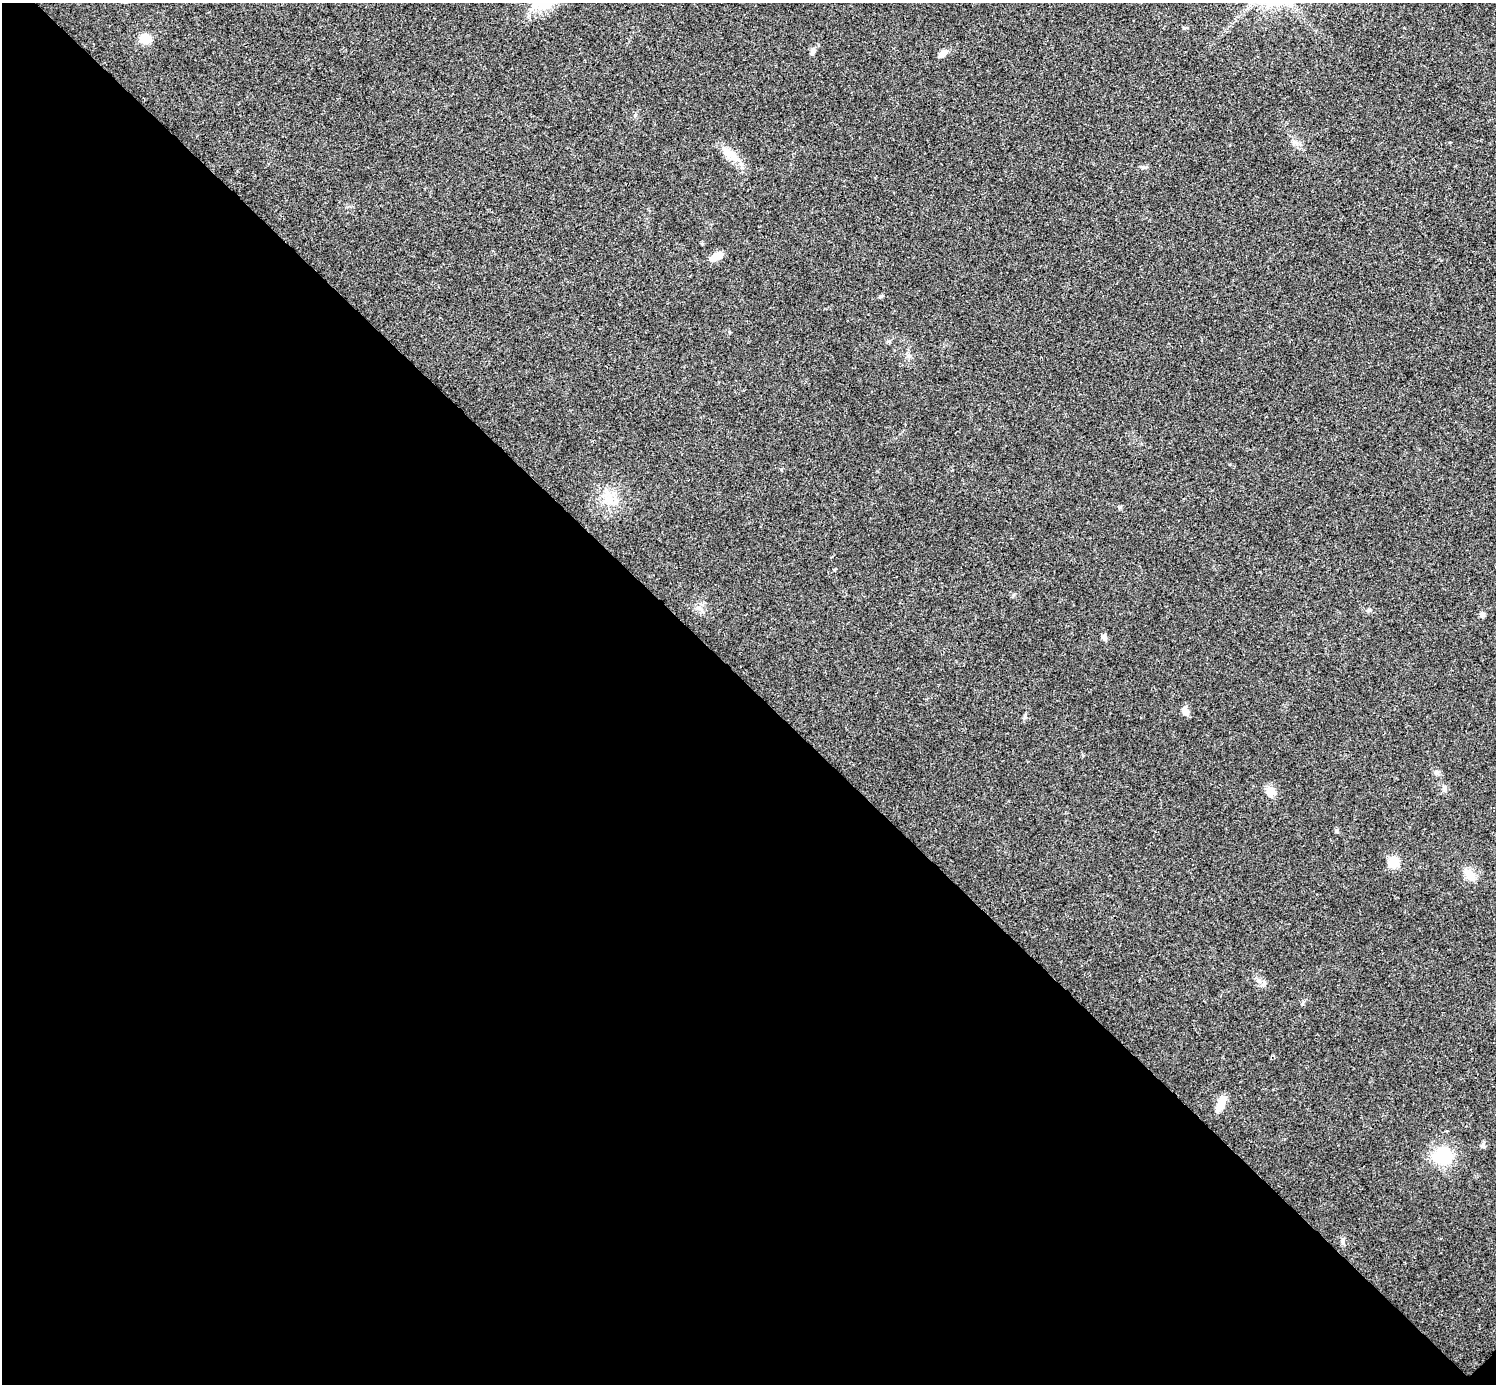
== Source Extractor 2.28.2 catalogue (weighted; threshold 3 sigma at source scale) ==
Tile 14 of 4 x 4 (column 2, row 4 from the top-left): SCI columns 1498-2991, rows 159-1540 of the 5985 x 5985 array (HDU 1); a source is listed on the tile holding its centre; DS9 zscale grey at full resolution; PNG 1498 x 1386 px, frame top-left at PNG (2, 3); no overlay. Shown black and unused: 51% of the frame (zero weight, under 3 of 4 exposures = <1% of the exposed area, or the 3 px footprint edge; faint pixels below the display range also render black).
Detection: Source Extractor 2.28.2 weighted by HDU 2 'WHT'; one run over the whole footprint, this tile lists its part. Background 0.0196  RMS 0.004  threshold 0.0179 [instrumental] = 3 sigma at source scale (4.5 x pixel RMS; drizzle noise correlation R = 1.50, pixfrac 1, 0.05/0.05 arcsec/px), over >= 5 px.
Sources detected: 20; all 20 listed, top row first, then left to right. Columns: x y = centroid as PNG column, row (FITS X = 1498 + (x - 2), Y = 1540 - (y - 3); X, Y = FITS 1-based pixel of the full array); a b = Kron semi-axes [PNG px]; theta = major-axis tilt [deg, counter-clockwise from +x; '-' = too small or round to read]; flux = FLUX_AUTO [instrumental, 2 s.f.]
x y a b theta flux
1184 28 5 5 - 0.53
145 39 12 10 -20 5.1
813 51 10 5 66 1.3
943 53 11 7 37 2.1
731 155 26 11 -40 6.1
702 244 5 3 - 0.4
717 256 15 7 31 4
608 499 14 13 - 5.5
1369 610 6 4 17 0.57
1482 615 7 6 - 1.2
1104 637 8 6 -76 1.3
1185 711 11 7 -63 2.5
1444 788 8 5 80 1.1
1270 792 13 11 -31 3.9
1394 862 10 9 - 7.4
1470 874 13 12 - 3.9
1220 1104 21 7 64 4.5
1483 1145 6 5 - 0.96
1443 1156 17 16 - 16
1343 1241 8 4 82 0.88
Unlisted compact peaks at least as high as the median listed source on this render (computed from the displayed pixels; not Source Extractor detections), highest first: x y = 880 296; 1336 831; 1119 507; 1437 772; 1143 167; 781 469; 1025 718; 1302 1004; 729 332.